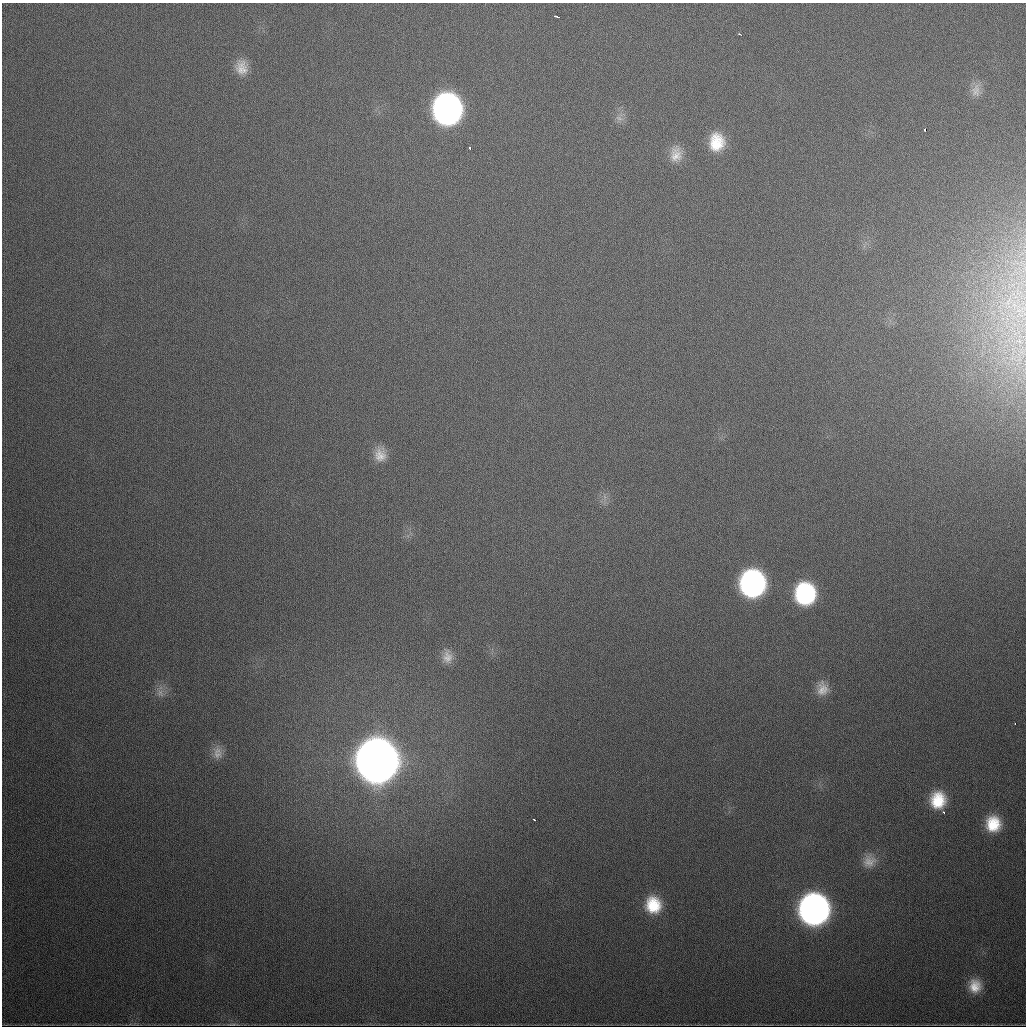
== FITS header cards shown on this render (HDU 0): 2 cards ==
NAXIS1  =                 1024
NAXIS2  =                 1024

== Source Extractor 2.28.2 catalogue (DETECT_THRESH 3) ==
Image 1024 x 1024 px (HDU 0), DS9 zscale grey, 1 PNG px = 1 image px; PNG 1028 x 1028 px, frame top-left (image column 1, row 1024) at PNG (2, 3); no overlay
Background 554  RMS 18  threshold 55.3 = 3 sigma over >= 5 px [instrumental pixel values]
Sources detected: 28; all 28 listed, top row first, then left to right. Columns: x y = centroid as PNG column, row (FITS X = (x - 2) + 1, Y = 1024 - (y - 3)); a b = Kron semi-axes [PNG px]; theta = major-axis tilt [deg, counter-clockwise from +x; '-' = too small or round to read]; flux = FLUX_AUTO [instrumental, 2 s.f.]
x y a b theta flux
556 16 5 3 - 3.5e+03
740 34 4 2 - 2.0e+03
241 67 20 16 -79 2.1e+04
976 90 20 12 85 1.3e+04
447 109 21 18 -87 7.9e+05
619 118 12 6 -19 6.0e+03
925 129 3 3 - 8.9e+03
717 142 21 17 86 4.0e+04
470 148 3 3 - 3.1e+03
676 154 21 15 84 2.0e+04
380 455 18 15 90 1.8e+04
752 583 19 18 - 4.1e+05
805 594 19 17 89 1.5e+05
447 657 19 13 -88 1.5e+04
822 689 18 15 -90 1.7e+04
160 693 12 7 -63 7.5e+03
1015 724 3 2 - 1.2e+03
217 753 18 12 -86 1.3e+04
377 761 21 20 - 5.9e+06
938 800 18 15 82 4.3e+04
943 812 3 3 - 2.5e+03
534 819 4 2 - 2.1e+03
993 824 16 15 - 3.9e+04
869 861 18 16 39 1.6e+04
653 905 18 16 -80 4.4e+04
814 909 19 18 - 1.0e+06
975 986 17 15 -85 2.4e+04
233 1024 12 2 -1 2.3e+03